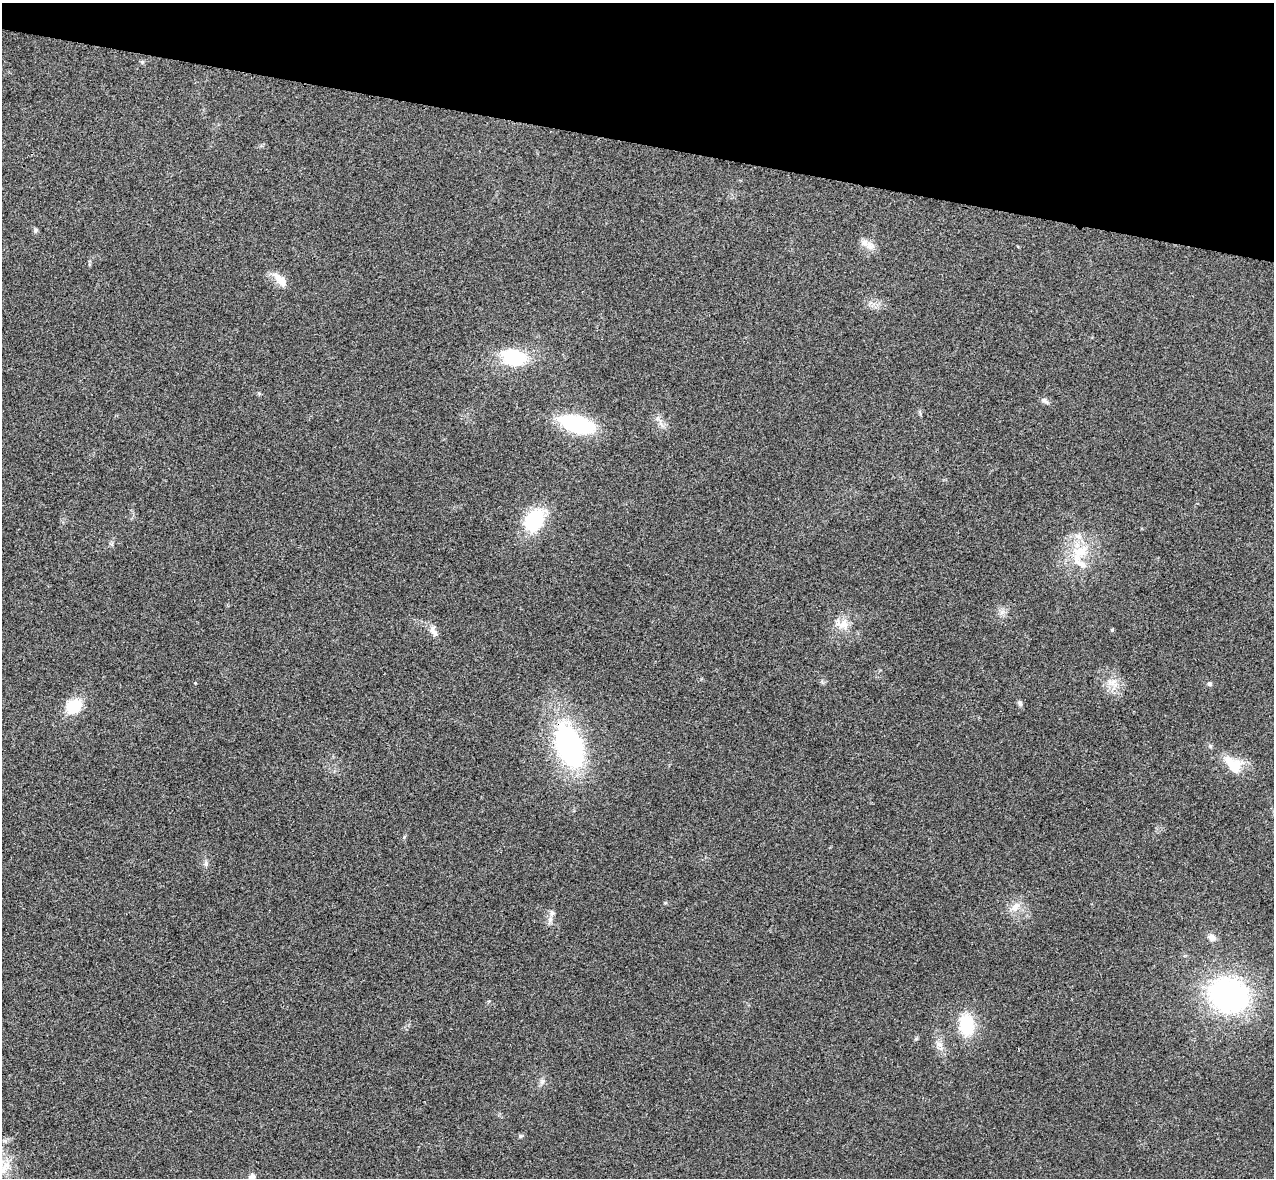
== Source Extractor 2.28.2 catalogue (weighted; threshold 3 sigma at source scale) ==
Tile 2 of 4 x 4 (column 2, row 1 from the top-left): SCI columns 1294-2565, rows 3710-4885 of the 5134 x 5189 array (HDU 1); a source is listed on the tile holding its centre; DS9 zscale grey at full resolution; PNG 1276 x 1180 px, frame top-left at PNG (2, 3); no overlay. Shown black and unused: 12% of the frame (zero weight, under 3 of 4 exposures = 6% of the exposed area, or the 3 px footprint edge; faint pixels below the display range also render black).
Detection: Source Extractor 2.28.2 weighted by HDU 2 'WHT'; one run over the whole footprint, this tile lists its part. Background 0.0207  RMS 0.0044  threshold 0.0197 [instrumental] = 3 sigma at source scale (4.5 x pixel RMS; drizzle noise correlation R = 1.50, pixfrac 1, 0.05/0.05 arcsec/px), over >= 5 px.
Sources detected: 38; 4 inside a brighter listed object's ellipse — not listed separately; the other 34 listed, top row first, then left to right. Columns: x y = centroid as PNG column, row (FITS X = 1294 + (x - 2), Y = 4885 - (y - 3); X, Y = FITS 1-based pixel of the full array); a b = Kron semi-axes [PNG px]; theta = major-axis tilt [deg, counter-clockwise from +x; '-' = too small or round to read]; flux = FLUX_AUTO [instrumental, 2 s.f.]
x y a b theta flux
142 62 6 4 46 0.66
35 230 7 6 - 0.91
870 246 13 12 - 4.1
280 280 23 9 -46 6.3
513 357 28 18 -15 25
259 393 7 4 -2 0.57
1045 401 13 6 -33 1.6
661 423 19 6 -71 2.8
577 424 27 13 -15 51
534 520 25 17 55 30
1080 552 28 19 27 17
1002 612 9 5 45 1.7
844 624 20 14 -34 6.5
1112 630 4 4 - 0.69
434 633 11 9 -59 2.6
195 683 3 3 - 0.3
1112 683 22 16 -47 7.5
1210 683 6 6 - 0.92
1020 703 8 6 -61 1.2
74 706 16 13 35 15
569 746 43 23 -68 100
1233 764 31 19 -36 12
206 864 8 7 - 1.4
665 903 5 4 - 0.49
1015 907 17 10 44 4.9
550 919 10 6 90 2
1212 937 11 8 -38 2.7
1228 995 32 27 -19 120
966 1025 26 17 -83 19
916 1039 7 4 45 0.63
939 1045 12 9 22 2.8
542 1081 9 6 75 1.6
520 1136 6 4 15 0.87
252 1177 9 8 - 1.9
Overlapping masked pixels (flux is a lower limit): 1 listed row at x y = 569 746
Isophote crosses this tile's border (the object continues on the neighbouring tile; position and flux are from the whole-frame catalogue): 1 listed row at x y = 252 1177
Unlisted compact peaks at least as high as the median listed source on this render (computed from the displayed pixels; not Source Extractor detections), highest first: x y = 404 837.